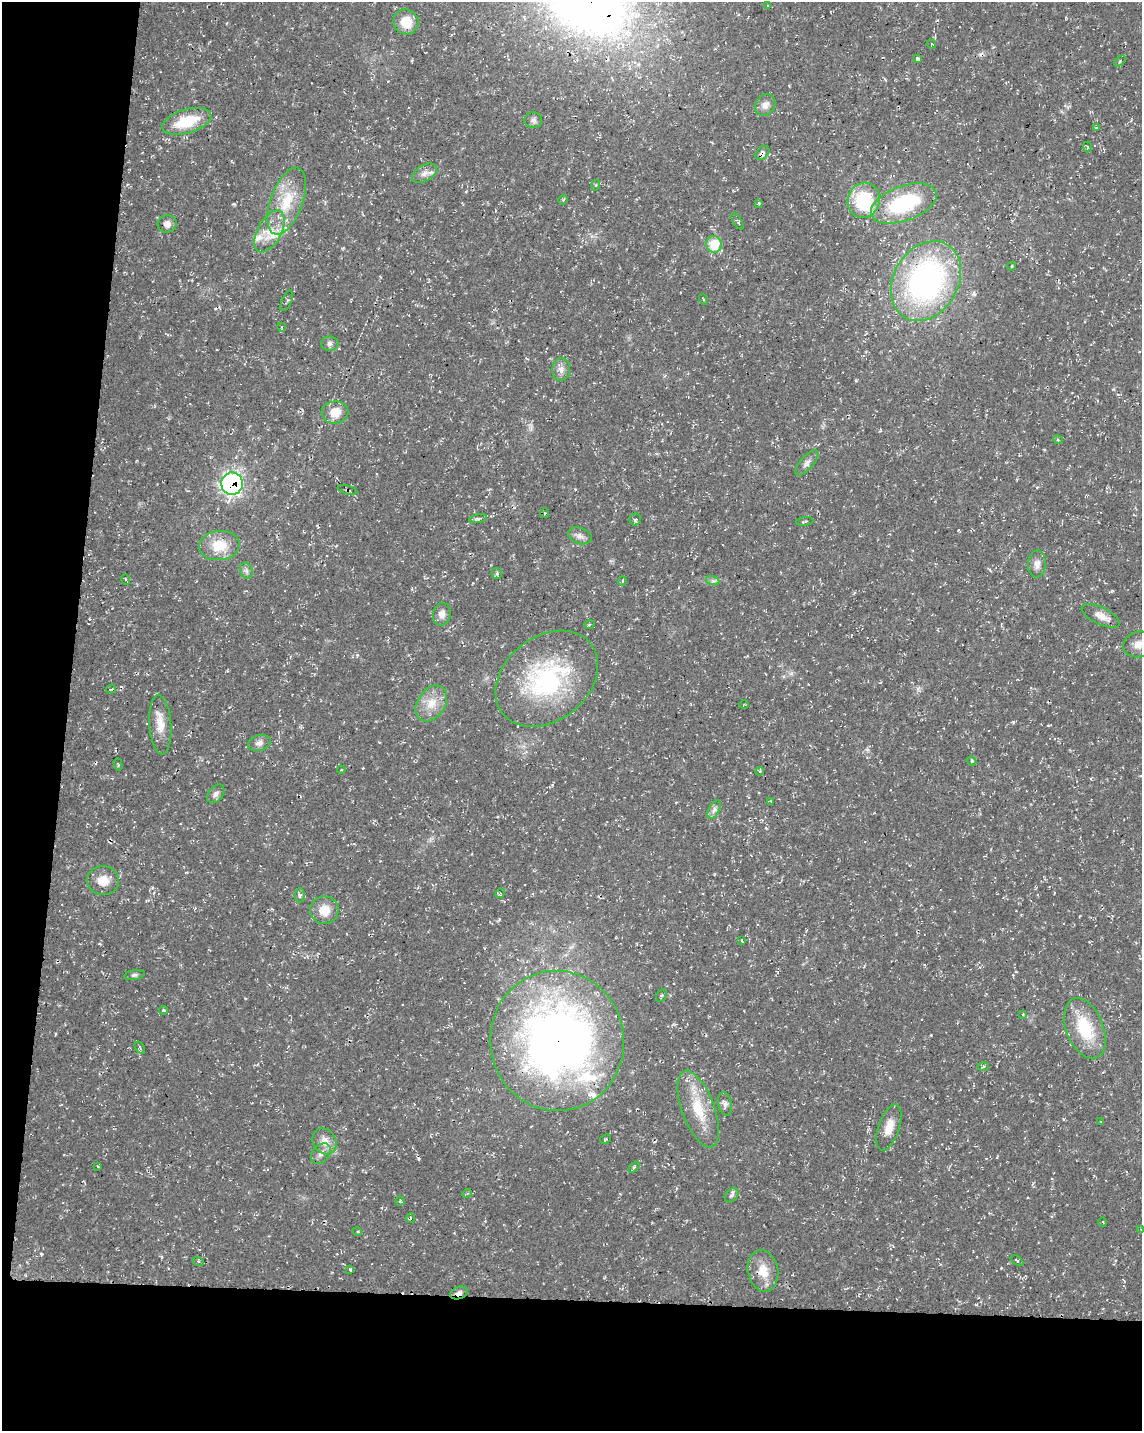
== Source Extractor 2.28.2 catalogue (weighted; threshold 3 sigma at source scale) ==
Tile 9 of 4 x 3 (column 1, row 3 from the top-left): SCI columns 13-1152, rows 288-1716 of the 4576 x 4806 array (HDU 1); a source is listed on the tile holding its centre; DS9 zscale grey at full resolution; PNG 1144 x 1433 px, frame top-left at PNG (2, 2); each listed source drawn as its Kron ellipse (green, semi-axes under 4 px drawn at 4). Shown black and unused: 15% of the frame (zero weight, under 3 of 4 exposures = <1% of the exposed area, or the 3 px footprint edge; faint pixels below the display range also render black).
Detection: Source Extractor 2.28.2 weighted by HDU 2 'WHT'; one run over the whole footprint, this tile lists its part. Background 0.0136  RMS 0.0022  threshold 0.01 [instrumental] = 3 sigma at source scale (4.5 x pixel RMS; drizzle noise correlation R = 1.50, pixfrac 1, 0.0396/0.0396 arcsec/px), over >= 5 px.
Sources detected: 108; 7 cosmic-ray / hot-pixel residue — neither listed nor drawn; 4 inside a brighter listed object's ellipse — not listed separately; the other 97 listed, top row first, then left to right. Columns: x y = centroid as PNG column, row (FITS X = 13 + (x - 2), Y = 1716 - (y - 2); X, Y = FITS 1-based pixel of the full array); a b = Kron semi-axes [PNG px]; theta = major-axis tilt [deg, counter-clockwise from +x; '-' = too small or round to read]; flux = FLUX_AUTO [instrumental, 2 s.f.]
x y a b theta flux
767 6 3 2 - 0.2
406 22 13 12 - 3.8
931 44 5 3 - 0.2
917 59 4 3 - 0.52
1120 61 6 4 47 0.37
765 105 11 9 52 1.5
533 120 9 8 - 0.72
187 121 25 12 17 8.6
1096 128 4 3 - 0.27
1087 147 5 3 - 0.23
762 153 8 5 46 0.72
424 173 14 8 30 1.4
596 185 5 3 - 0.21
563 200 5 4 - 0.29
864 200 18 16 75 14
287 201 35 16 70 8.5
759 203 4 3 - 0.21
904 203 34 17 20 18
737 221 9 3 -58 0.32
167 224 9 9 - 1.3
269 231 23 12 62 4.3
714 244 8 7 - 7.5
1012 266 4 3 - 0.19
926 281 42 32 60 60
703 299 5 3 - 0.24
287 301 11 5 66 0.42
281 327 4 3 - 0.21
330 344 9 7 -2 0.73
561 370 11 9 88 1.3
335 412 13 11 7 3.5
1058 440 5 3 - 0.29
807 463 16 6 48 1
232 484 11 10 - 57
348 490 10 3 -16 0.34
545 513 5 3 - 0.2
478 519 9 4 11 0.56
635 519 6 5 - 0.47
805 522 8 3 8 0.3
580 536 12 8 -20 1.1
219 545 20 14 5 5.7
1037 564 13 9 87 1.5
246 571 8 6 -70 0.67
497 573 5 5 - 0.39
125 579 5 3 - 0.26
622 581 5 3 - 0.18
713 581 7 4 -18 0.51
442 614 11 9 81 1.4
1101 616 21 8 -25 2.1
589 625 5 3 - 0.23
1139 644 16 12 17 2.3
547 679 56 42 38 31
111 689 5 2 - 0.2
431 703 19 14 56 3.8
744 705 4 3 - 0.19
160 724 30 11 -86 3.7
259 743 11 7 17 1.1
972 761 4 4 - 0.34
118 764 6 3 -73 0.21
341 770 4 3 - 0.2
760 771 4 3 - 0.3
216 794 10 7 51 0.9
771 801 3 3 - 0.2
714 810 10 5 63 0.79
103 880 16 14 -5 3.2
500 893 5 4 - 0.27
300 895 7 5 89 0.55
324 910 14 14 - 3.5
742 941 3 3 - 0.34
134 975 10 5 10 0.57
661 996 7 5 60 0.34
164 1010 4 3 - 0.36
1023 1014 4 3 - 0.25
1085 1028 32 18 -68 10
557 1041 70 67 -81 170
140 1048 7 3 -57 0.29
983 1066 5 3 - 0.32
725 1104 12 6 -77 0.9
698 1109 40 16 -70 8.1
1101 1122 3 2 - 0.17
889 1127 24 10 71 3.1
605 1139 6 4 28 0.32
325 1141 14 11 -58 2.5
321 1154 12 8 48 1.2
98 1167 3 2 - 0.17
634 1167 6 4 46 0.31
467 1194 5 3 - 0.27
732 1195 8 5 48 0.54
400 1201 4 4 - 0.24
411 1218 5 3 - 0.26
1103 1222 4 2 - 0.17
1141 1230 4 2 - 0.13
357 1231 5 3 - 0.25
198 1261 5 3 - 0.24
1017 1261 7 3 -35 0.31
350 1269 3 3 - 0.28
763 1271 21 15 -80 4.2
459 1293 9 6 20 0.99
Overlapping masked pixels (flux is a lower limit): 5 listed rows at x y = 762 153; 232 484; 348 490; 557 1041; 459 1293
Isophote crosses this tile's border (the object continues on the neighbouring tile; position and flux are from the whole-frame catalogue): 2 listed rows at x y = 1139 644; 1141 1230
Unlisted compact peaks at least as high as the median listed source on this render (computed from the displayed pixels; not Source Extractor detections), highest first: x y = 1013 722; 234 204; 357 655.